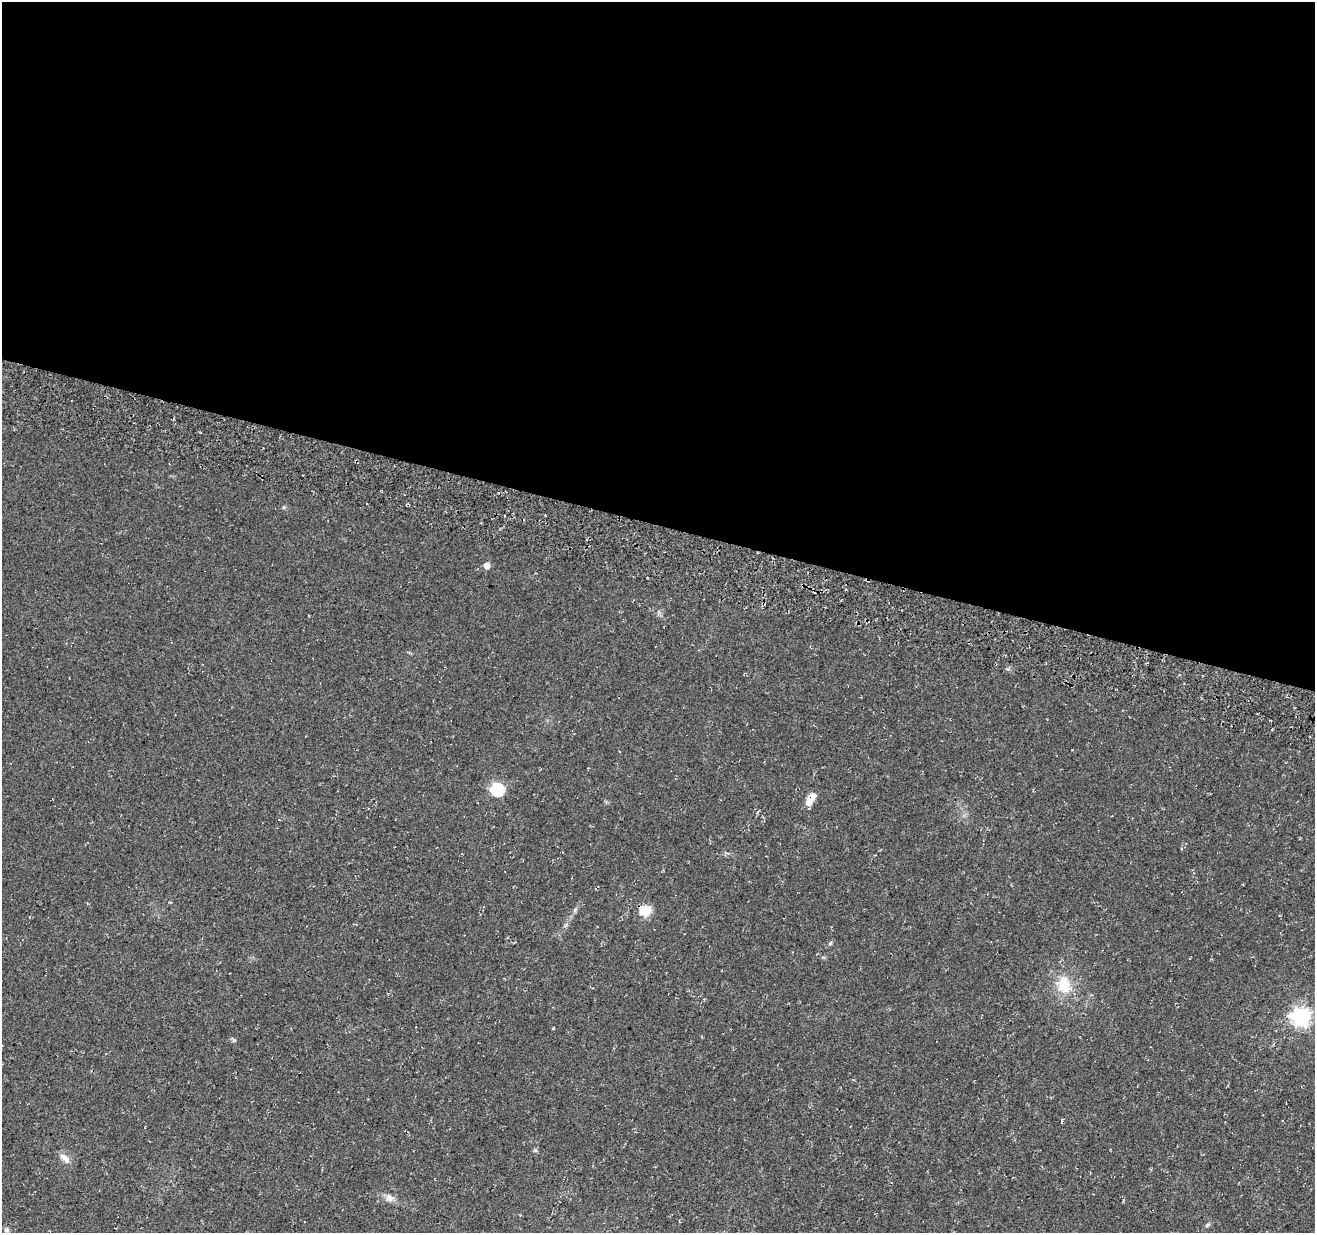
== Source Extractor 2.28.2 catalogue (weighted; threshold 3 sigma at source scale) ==
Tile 3 of 4 x 4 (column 3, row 1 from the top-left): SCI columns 2651-3963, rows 4032-5262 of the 5293 x 5537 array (HDU 1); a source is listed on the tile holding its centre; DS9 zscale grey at full resolution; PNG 1317 x 1235 px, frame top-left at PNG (2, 2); no overlay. Shown black and unused: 43% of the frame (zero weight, under 3 of 4 exposures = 4% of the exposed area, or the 3 px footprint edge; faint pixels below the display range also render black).
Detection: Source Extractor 2.28.2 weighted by HDU 2 'WHT'; one run over the whole footprint, this tile lists its part. Background 0.0438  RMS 0.0068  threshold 0.0307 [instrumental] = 3 sigma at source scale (4.5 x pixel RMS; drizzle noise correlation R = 1.50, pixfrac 1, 0.0396/0.0396 arcsec/px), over >= 5 px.
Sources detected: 13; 1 cosmic-ray / hot-pixel residue — not listed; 1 inside a brighter listed object's ellipse — not listed separately; the other 11 listed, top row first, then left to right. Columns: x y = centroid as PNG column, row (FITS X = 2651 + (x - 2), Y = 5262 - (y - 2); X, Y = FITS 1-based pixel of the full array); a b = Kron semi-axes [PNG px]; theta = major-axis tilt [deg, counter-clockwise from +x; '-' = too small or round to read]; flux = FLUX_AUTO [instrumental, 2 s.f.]
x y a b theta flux
487 565 5 5 - 6.9
497 789 6 6 - 90
809 800 12 8 77 6.4
645 910 17 14 -6 9.8
830 943 6 4 58 1
1064 985 28 20 -80 20
1301 1017 7 7 - 280
65 1158 15 8 -40 4.7
389 1198 12 9 -51 4.1
1207 1225 8 4 36 1.2
6 1230 7 6 - 1.6
Overlapping masked pixels (flux is a lower limit): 2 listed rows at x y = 809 800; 645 910